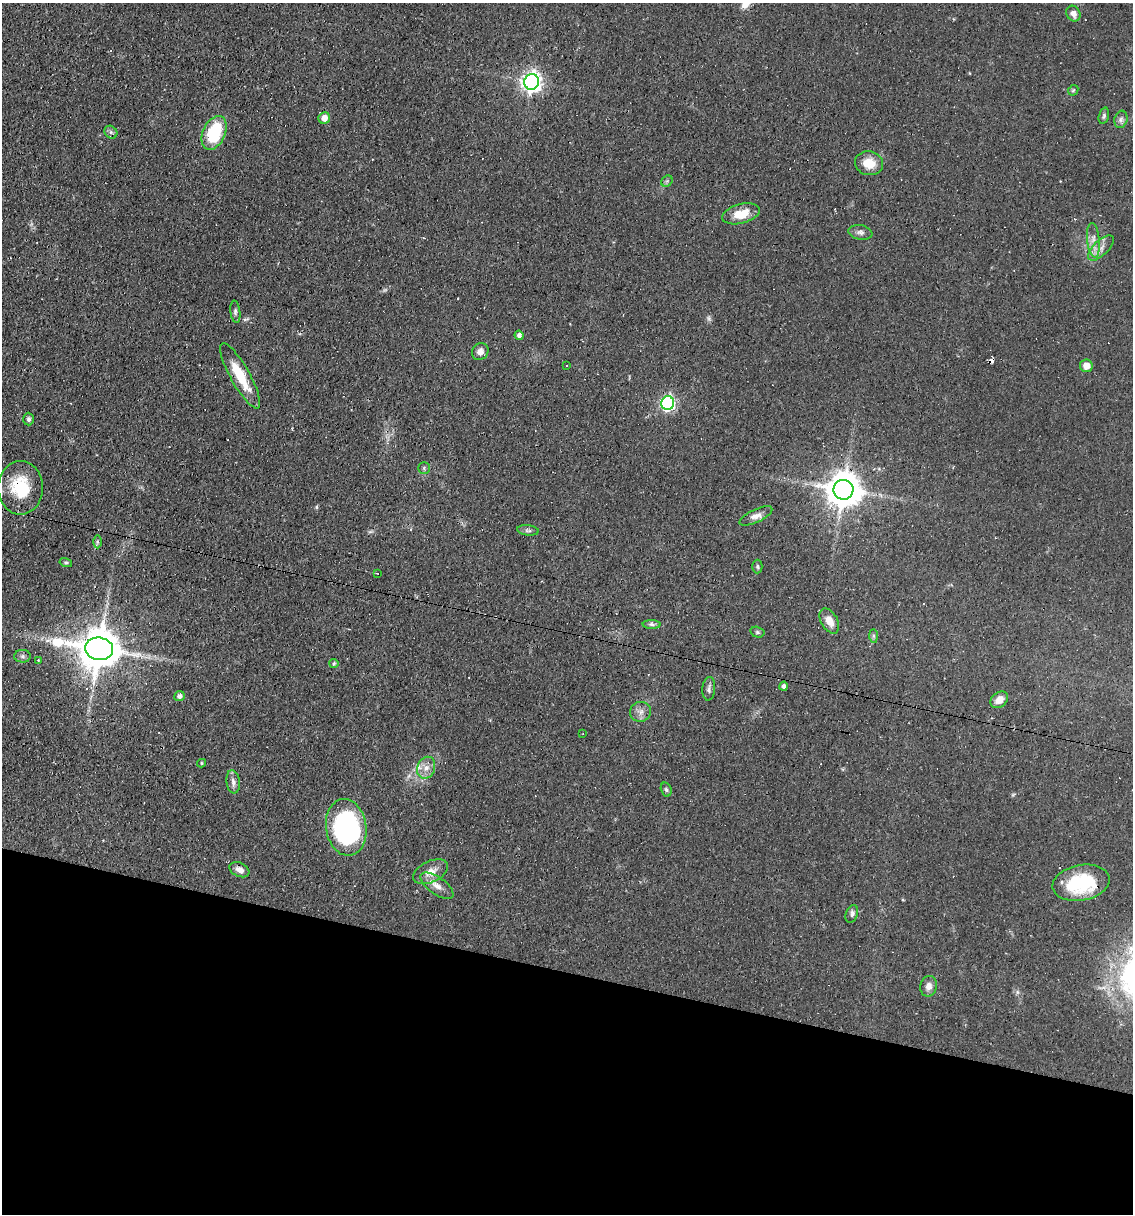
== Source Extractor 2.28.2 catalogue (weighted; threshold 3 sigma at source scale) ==
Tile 15 of 4 x 4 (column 3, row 4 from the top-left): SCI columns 2497-3627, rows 1-1212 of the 4874 x 4848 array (HDU 1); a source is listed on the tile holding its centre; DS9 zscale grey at full resolution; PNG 1135 x 1216 px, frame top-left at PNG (2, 3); each listed source drawn as its Kron ellipse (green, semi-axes under 4 px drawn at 4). Shown black and unused: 20% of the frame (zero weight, under 2 of 3 exposures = <1% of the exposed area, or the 3 px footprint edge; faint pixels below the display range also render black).
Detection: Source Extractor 2.28.2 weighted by HDU 2 'WHT'; one run over the whole footprint, this tile lists its part. Background 0.0644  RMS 0.0052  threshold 0.0234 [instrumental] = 3 sigma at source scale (4.5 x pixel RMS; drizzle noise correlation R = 1.50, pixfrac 1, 0.05/0.05 arcsec/px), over >= 5 px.
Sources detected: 68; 2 too faint to see at this stretch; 7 cosmic-ray / hot-pixel residue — neither listed nor drawn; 3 inside a brighter listed object's ellipse — not listed separately; the other 56 listed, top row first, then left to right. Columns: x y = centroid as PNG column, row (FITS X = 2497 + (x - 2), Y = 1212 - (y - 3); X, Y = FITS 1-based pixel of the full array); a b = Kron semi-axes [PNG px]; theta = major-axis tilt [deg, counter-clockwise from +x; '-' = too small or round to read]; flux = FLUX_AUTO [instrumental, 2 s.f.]
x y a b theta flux
1073 14 8 7 - 3.1
532 82 8 7 - 280
1073 90 6 4 44 0.67
1104 116 8 5 74 1.1
324 118 6 5 - 4.7
1121 119 9 6 74 1.8
111 132 7 5 -45 1.2
214 133 18 11 66 29
869 163 14 12 -12 8.2
667 181 6 5 - 0.91
741 214 19 9 14 10
860 232 12 7 -10 2.1
1093 240 17 6 -84 4.1
1101 248 16 7 43 4
235 312 11 5 -83 1.4
519 335 4 4 - 1.9
480 352 9 8 - 3
567 365 3 2 - 0.52
1086 366 6 6 - 4
240 376 37 9 -61 16
668 403 7 6 - 95
29 419 6 5 - 1.3
424 468 6 5 - 1.1
21 488 27 22 -90 23
843 490 10 10 - 1200
756 516 18 6 25 3.5
528 530 11 5 -5 1.4
97 542 6 4 -90 0.83
66 563 6 4 -14 0.81
757 566 7 5 -88 0.91
377 573 3 2 - 0.33
829 621 13 8 -60 5.4
652 624 9 4 -1 1.3
757 632 7 5 -15 0.92
873 636 7 4 -89 1.1
99 649 14 11 -8 2000
22 656 8 6 1 1.4
38 660 3 2 - 0.62
334 663 5 4 - 0.62
783 686 4 4 - 1.7
709 689 12 6 86 1.9
179 696 5 5 - 2.1
999 700 10 7 39 4.7
641 712 10 10 - 3
583 734 3 2 - 0.35
201 763 4 4 - 0.6
426 768 11 8 71 3.8
233 782 11 6 -83 2.4
666 789 7 5 -72 0.98
346 827 28 20 -81 100
239 870 10 7 -24 3.2
431 872 18 10 25 5.2
1081 883 29 18 11 34
437 886 19 8 -35 4.7
852 914 9 6 70 1.7
929 986 10 8 77 3
Overlapping masked pixels (flux is a lower limit): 2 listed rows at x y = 21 488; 843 490